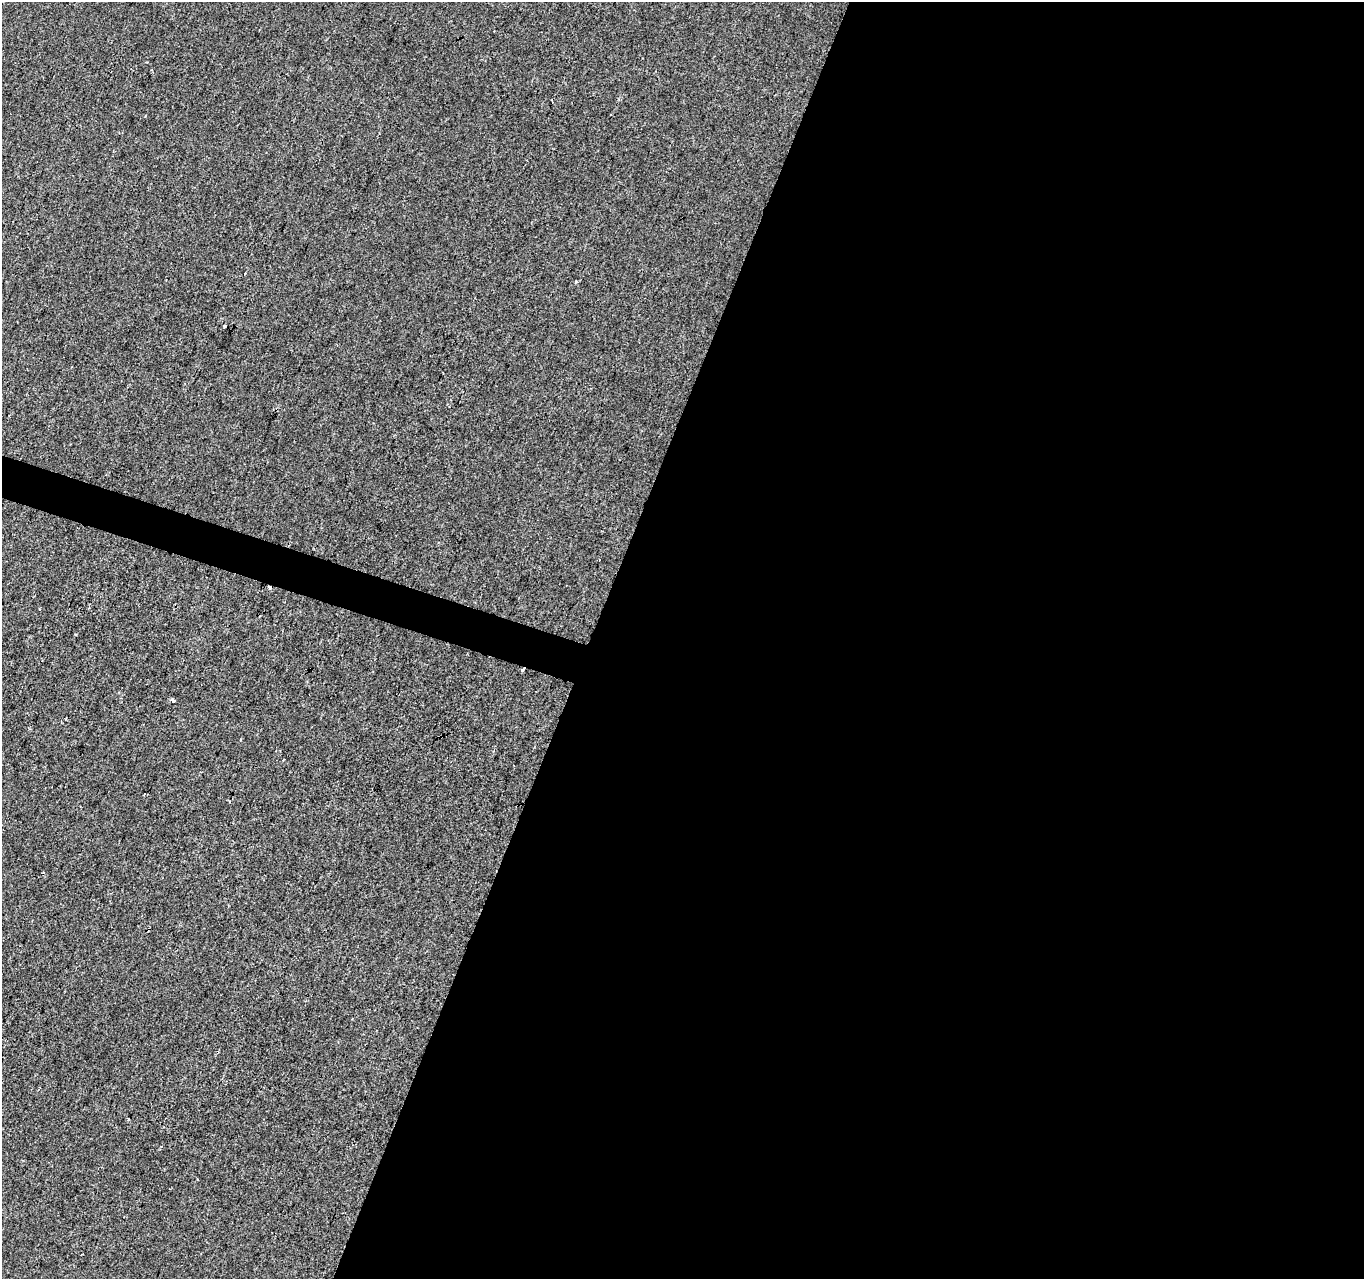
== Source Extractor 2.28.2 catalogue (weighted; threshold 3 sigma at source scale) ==
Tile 12 of 4 x 4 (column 4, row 3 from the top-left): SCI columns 4092-5453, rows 1556-2832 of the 5453 x 5600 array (HDU 1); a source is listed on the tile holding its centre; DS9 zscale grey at full resolution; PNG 1366 x 1281 px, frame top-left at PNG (2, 2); no overlay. Shown black and unused: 58% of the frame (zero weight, under 2 of 3 exposures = <1% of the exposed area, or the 3 px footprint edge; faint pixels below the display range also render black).
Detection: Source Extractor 2.28.2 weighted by HDU 2 'WHT'; one run over the whole footprint, this tile lists its part. Background 3.38e-04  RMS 0.0042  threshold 0.0188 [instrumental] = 3 sigma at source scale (4.5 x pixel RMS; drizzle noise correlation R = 1.50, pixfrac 1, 0.0396/0.0396 arcsec/px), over >= 5 px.
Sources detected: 9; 1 cosmic-ray / hot-pixel residue — not listed; the other 8 listed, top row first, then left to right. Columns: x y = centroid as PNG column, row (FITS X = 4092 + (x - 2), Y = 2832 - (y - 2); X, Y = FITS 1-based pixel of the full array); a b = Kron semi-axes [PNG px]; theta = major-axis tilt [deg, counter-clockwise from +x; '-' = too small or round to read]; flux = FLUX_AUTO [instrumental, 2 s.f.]
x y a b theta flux
576 281 4 3 - 0.5
225 326 3 3 - 1.1
270 587 3 3 - 3.2
40 609 2 2 - 0.38
522 669 3 3 - 2.1
173 701 5 3 - 1.4
144 794 4 2 - 0.85
128 1119 3 3 - 0.41
Overlapping masked pixels (flux is a lower limit): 2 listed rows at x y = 270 587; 522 669